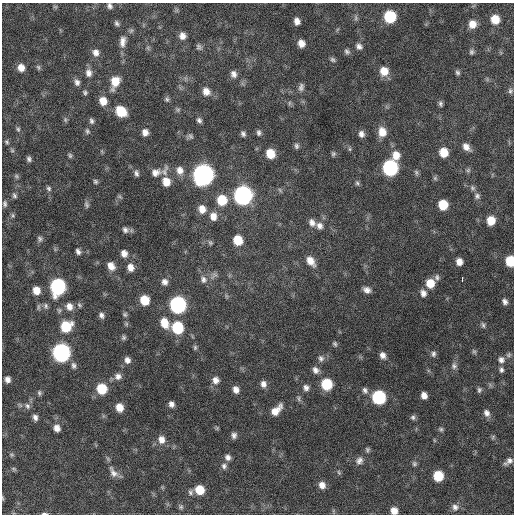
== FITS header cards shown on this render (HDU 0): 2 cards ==
NAXIS1  =                  512 / Axis length
NAXIS2  =                  512 / Axis length

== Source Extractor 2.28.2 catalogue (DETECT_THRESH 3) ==
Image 512 x 512 px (HDU 0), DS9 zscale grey, 1 PNG px = 1 image px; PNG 516 x 516 px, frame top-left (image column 1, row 512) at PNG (2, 3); no overlay
Background 642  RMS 19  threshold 58.3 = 3 sigma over >= 5 px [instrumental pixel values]
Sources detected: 185; all 185 listed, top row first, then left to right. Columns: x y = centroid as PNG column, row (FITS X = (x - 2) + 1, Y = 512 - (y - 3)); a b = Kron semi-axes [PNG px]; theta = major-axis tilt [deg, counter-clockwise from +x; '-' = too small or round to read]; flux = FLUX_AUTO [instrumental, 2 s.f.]
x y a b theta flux
110 6 7 6 - 4000
55 7 6 4 -1 1700
390 17 8 8 - 72000
356 18 9 5 -85 2900
495 19 8 7 - 23000
297 21 6 5 - 7800
117 23 8 5 -56 3200
472 24 8 7 - 14000
182 36 7 6 - 8000
123 41 16 8 85 9800
301 43 7 6 - 11000
359 46 7 6 - 5100
199 47 7 6 - 3300
148 48 7 4 -72 2100
347 51 8 6 -48 3400
96 52 9 8 - 7900
471 52 7 6 - 2900
333 60 7 5 -43 2800
38 67 8 5 -71 2600
21 68 8 7 - 11000
384 71 9 8 - 18000
458 72 6 5 - 2900
89 73 10 8 -84 7800
234 74 9 7 -77 6300
77 82 9 6 -72 5200
115 82 12 8 71 23000
301 87 10 6 79 4700
510 91 7 6 - 3000
85 92 6 5 - 2600
206 92 10 9 - 10000
167 99 7 6 - 2900
103 101 9 8 - 16000
289 103 7 4 90 2100
440 104 7 5 -78 3100
178 110 7 6 - 2500
121 111 9 7 -45 39000
65 120 7 5 -71 2400
199 120 6 5 - 3800
91 121 8 5 -71 3600
18 129 7 5 -86 2600
87 131 8 5 -63 2800
145 132 7 6 - 7800
382 132 11 9 -81 17000
259 133 7 6 - 3600
243 134 6 5 - 3600
361 134 7 6 - 6100
190 136 8 6 11 3200
7 142 6 6 - 2500
296 146 7 6 - 3300
466 147 10 7 -47 8700
350 149 5 5 - 1900
12 150 6 5 - 2100
444 152 8 7 - 24000
270 154 8 7 - 24000
333 154 7 6 - 2700
70 155 7 6 - 2600
396 155 11 9 84 16000
29 159 5 4 - 3400
390 168 9 8 - 240000
165 170 16 7 75 6300
180 170 10 9 - 10000
468 170 7 6 - 2600
416 172 8 5 -75 2900
136 173 8 5 -78 3900
156 173 12 9 16 8800
203 175 10 9 - 890000
16 176 7 5 -28 2300
435 178 6 6 - 2400
95 182 6 5 - 2500
166 182 9 7 -67 16000
357 183 7 6 - 2800
49 188 7 6 - 3000
473 188 8 6 -34 3700
280 190 7 4 -46 2000
14 195 8 5 -64 3000
243 195 10 9 - 510000
119 196 7 4 -31 1900
477 196 8 8 - 4500
222 200 10 9 - 37000
5 204 9 6 -83 3400
86 205 10 6 -79 3400
443 205 8 7 - 32000
202 209 10 9 - 13000
13 215 7 5 -70 2200
213 216 10 8 -82 12000
491 221 8 7 - 21000
312 223 10 7 -60 7400
320 226 10 8 -48 7400
125 230 9 7 -39 5100
40 239 7 7 - 3400
238 240 8 8 - 29000
210 242 7 5 -57 2500
78 251 6 5 - 4500
124 253 8 7 - 8000
310 261 12 8 -56 14000
510 261 8 6 -84 41000
459 262 6 6 - 9700
111 266 10 8 -59 11000
130 267 9 8 - 9900
214 275 13 6 49 5300
437 277 8 6 -78 3700
203 279 10 9 - 7000
462 279 4 2 - 5900
165 282 8 8 - 6500
430 283 8 8 - 22000
58 287 10 8 85 240000
36 290 7 7 - 15000
367 290 8 6 -25 7100
423 293 8 7 - 6700
226 296 7 4 -71 2000
144 300 8 7 - 31000
505 301 7 5 -64 4600
79 305 7 5 -41 2500
178 305 9 8 - 320000
46 306 8 7 - 3700
69 306 10 8 -68 9400
38 307 10 4 85 2600
125 314 6 6 - 2500
101 315 7 6 - 4700
164 323 12 9 -65 21000
483 325 8 5 -74 2900
66 326 10 9 - 44000
177 328 9 8 - 74000
123 337 6 5 - 2800
335 344 7 5 -62 2700
195 347 7 5 90 2500
474 351 8 5 -62 2500
61 353 9 9 - 430000
433 354 8 6 80 3900
383 355 8 6 -65 6600
508 355 8 6 35 3000
321 358 9 8 - 5100
127 360 8 7 - 6400
501 360 10 9 - 7000
74 365 10 6 -76 4500
454 366 9 8 - 4900
316 370 9 7 -49 6500
501 370 8 6 -88 4000
118 376 9 8 - 7000
7 379 6 5 - 6200
215 380 9 8 - 8700
263 384 9 7 -79 6800
327 384 8 8 - 53000
306 388 8 7 - 5500
102 389 9 8 - 42000
236 390 8 6 -63 7900
365 390 9 7 -63 4600
479 390 7 6 - 3000
39 393 7 6 - 2700
424 395 6 5 - 8200
379 397 8 8 - 150000
299 399 9 5 -78 2900
171 404 7 6 - 5700
27 406 9 8 - 5300
119 407 8 7 - 15000
276 410 14 7 45 15000
487 413 9 7 -61 6000
35 417 7 5 -75 5200
413 417 6 6 - 3100
57 428 8 7 - 8700
217 428 5 5 - 1800
441 429 6 6 - 2400
234 435 7 6 - 4900
493 437 7 3 54 1600
161 440 11 9 -81 11000
434 440 6 3 -72 1300
367 450 6 5 - 2600
12 455 7 5 -1 2300
228 457 7 6 - 5500
359 461 10 8 51 6300
508 461 11 6 38 6000
414 464 7 6 - 2700
224 466 8 7 - 4500
14 469 7 4 -27 2000
113 472 18 9 -57 9900
339 472 7 4 -70 1900
438 476 7 7 - 40000
322 485 8 7 - 9200
200 490 8 7 - 27000
191 492 8 7 - 3900
3 498 7 3 -81 1400
181 507 7 6 - 2700
455 507 10 9 - 6500
394 511 7 6 - 11000
44 514 8 3 0 2600
At the frame edge (FLAGS 8, measured only in part): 5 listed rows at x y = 110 6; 510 261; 3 498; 394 511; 44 514